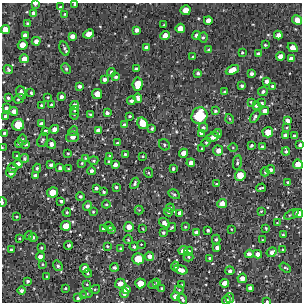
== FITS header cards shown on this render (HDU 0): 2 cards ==
NAXIS1  =                  300 / Width of image
NAXIS2  =                  300 / Height of image

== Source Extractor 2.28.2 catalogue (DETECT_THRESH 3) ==
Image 300 x 300 px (HDU 0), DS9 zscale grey, 1 PNG px = 1 image px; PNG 304 x 304 px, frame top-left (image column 1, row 300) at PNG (2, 3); each listed source drawn as its Kron ellipse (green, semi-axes under 4 px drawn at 4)
Background 2260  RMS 210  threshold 627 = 3 sigma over >= 5 px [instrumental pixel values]
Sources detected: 243; all 243 listed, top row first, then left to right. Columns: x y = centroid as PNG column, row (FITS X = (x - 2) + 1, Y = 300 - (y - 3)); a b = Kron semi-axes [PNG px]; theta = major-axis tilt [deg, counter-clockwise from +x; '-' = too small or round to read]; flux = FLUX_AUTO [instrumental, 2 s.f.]
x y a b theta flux
35 4 4 2 - 31000
75 4 3 3 - 21000
60 7 3 3 - 14000
186 10 5 5 - 150000
34 13 4 4 - 53000
65 14 3 2 - 11000
208 20 4 4 - 82000
297 20 5 4 - 120000
28 23 3 3 - 16000
164 25 3 2 - 10000
180 28 4 4 - 120000
5 29 5 4 - 120000
137 30 4 4 - 52000
89 34 5 4 - 110000
25 35 4 4 - 69000
196 35 4 4 - 46000
278 35 4 4 - 63000
72 36 4 4 - 66000
165 36 5 4 - 100000
203 37 5 4 - 21000
36 41 4 4 - 57000
23 45 5 5 - 130000
265 45 3 2 - 15000
146 47 4 3 - 31000
293 47 5 4 - 97000
64 48 7 5 -74 25000
209 50 4 3 - 25000
242 52 3 2 - 13000
258 54 4 4 - 48000
280 56 4 4 - 79000
193 57 3 3 - 16000
291 58 4 3 - 44000
24 59 4 4 - 100000
66 69 6 4 -63 21000
136 69 4 4 - 50000
8 70 5 4 - 20000
232 70 7 4 27 150000
111 72 4 4 - 23000
198 73 4 3 - 29000
251 74 3 3 - 37000
116 77 4 4 - 26000
104 79 4 3 - 40000
267 81 4 3 - 41000
138 84 7 5 84 230000
79 86 3 3 - 42000
242 86 4 3 - 29000
272 86 3 3 - 18000
263 91 5 4 - 33000
224 92 4 4 - 17000
21 93 7 4 -70 61000
31 93 3 3 - 17000
97 94 5 4 - 130000
48 97 2 2 - 11000
61 97 4 3 - 41000
8 98 3 3 - 23000
138 98 4 4 - 53000
19 99 5 3 - 19000
131 101 4 4 - 37000
251 102 4 3 - 20000
262 103 4 3 - 23000
41 105 3 3 - 17000
51 105 4 3 - 19000
75 105 4 4 - 78000
256 106 4 3 - 29000
6 108 3 3 - 33000
74 110 4 4 - 16000
14 111 4 4 - 72000
215 111 4 4 - 20000
265 111 4 4 - 76000
107 113 4 4 - 44000
74 114 5 4 - 17000
90 114 3 3 - 16000
5 116 3 3 - 37000
130 116 3 3 - 20000
200 116 8 8 - 670000
255 116 7 4 55 30000
230 119 5 3 - 12000
287 121 4 4 - 68000
142 123 6 5 - 210000
41 124 4 3 - 37000
18 125 6 6 - 290000
124 125 4 4 - 47000
287 127 4 3 - 13000
152 128 3 3 - 24000
203 128 5 4 - 32000
54 129 4 4 - 80000
98 130 4 4 - 55000
45 131 4 3 - 38000
73 131 5 4 - 20000
268 132 5 5 - 170000
4 133 3 3 - 23000
201 133 4 3 - 32000
218 133 4 4 - 30000
285 135 4 4 - 47000
294 136 3 3 - 23000
72 137 6 5 - 58000
213 137 6 4 24 75000
22 140 5 4 - 32000
43 140 7 5 68 24000
206 142 5 4 - 16000
19 143 4 4 - 20000
117 143 3 3 - 22000
26 144 3 3 - 23000
51 144 5 4 - 59000
164 145 6 5 - 25000
251 145 4 3 - 26000
300 145 4 3 - 32000
262 146 3 3 - 24000
233 147 5 3 - 12000
2 148 3 2 - 10000
202 149 3 3 - 15000
218 151 5 5 - 68000
286 151 4 4 - 27000
68 153 3 3 - 13000
183 153 4 4 - 96000
125 154 3 3 - 17000
17 156 3 3 - 17000
110 156 3 3 - 17000
143 156 4 3 - 12000
24 158 4 4 - 28000
85 158 4 3 - 11000
94 161 5 4 - 20000
109 161 4 4 - 14000
82 163 4 4 - 14000
191 163 4 4 - 71000
237 163 7 4 80 22000
18 164 4 4 - 79000
298 164 5 4 - 140000
51 165 3 3 - 34000
115 165 4 4 - 52000
13 168 5 5 - 28000
37 168 4 3 - 20000
60 168 4 3 - 33000
68 169 4 3 - 13000
173 169 3 3 - 19000
271 170 4 4 - 35000
91 171 4 4 - 44000
265 172 4 4 - 18000
11 173 5 4 - 51000
149 173 5 3 - 13000
240 175 5 5 - 200000
35 176 4 4 - 58000
288 182 4 3 - 15000
135 183 6 4 62 28000
217 184 4 3 - 19000
116 187 3 3 - 19000
96 188 3 3 - 30000
261 188 5 2 - 18000
52 192 5 5 - 180000
104 192 3 3 - 21000
174 194 6 4 -29 23000
80 196 4 4 - 26000
61 201 3 3 - 23000
2 202 5 2 - 24000
222 203 5 4 - 100000
106 204 4 3 - 16000
87 206 5 4 - 42000
170 208 4 4 - 29000
139 210 4 4 - 12000
261 211 3 3 - 13000
67 212 4 3 - 17000
93 212 3 2 - 14000
168 212 4 3 - 19000
180 213 4 4 - 56000
298 213 5 4 - 140000
291 215 8 3 27 22000
16 217 3 2 - 15000
164 223 6 4 -37 50000
277 223 4 2 - 9600
66 226 5 5 - 150000
109 226 5 4 - 28000
129 227 5 5 - 110000
185 227 3 2 - 12000
103 228 3 3 - 22000
172 228 5 2 - 20000
266 228 3 2 - 14000
112 229 4 3 - 18000
143 229 3 2 - 8600
231 229 2 2 - 8600
208 230 3 3 - 22000
163 233 3 3 - 20000
196 233 4 3 - 46000
283 235 4 3 - 25000
29 236 4 4 - 16000
33 237 4 3 - 21000
19 238 3 2 - 13000
216 239 5 4 - 23000
128 240 4 4 - 14000
262 240 4 2 - 8600
141 244 2 2 - 8000
69 245 4 4 - 31000
107 246 4 3 - 15000
134 247 4 4 - 23000
41 248 3 2 - 13000
217 248 4 3 - 47000
121 249 3 2 - 14000
11 250 3 3 - 22000
283 250 3 2 - 16000
183 251 4 4 - 82000
189 251 4 4 - 37000
272 252 5 4 - 50000
249 254 4 4 - 62000
258 254 4 4 - 71000
149 256 4 4 - 58000
40 257 4 4 - 78000
189 257 5 4 - 18000
209 258 4 3 - 14000
138 259 6 5 - 250000
42 264 3 2 - 13000
58 266 5 4 - 29000
175 266 4 3 - 23000
114 267 4 4 - 27000
285 267 6 3 -33 18000
85 268 4 4 - 99000
181 270 7 4 -16 81000
230 271 5 4 - 29000
87 273 4 3 - 17000
47 276 3 2 - 14000
242 278 5 4 - 83000
28 281 3 3 - 23000
157 282 3 2 - 12000
140 283 5 5 - 160000
224 283 4 4 - 100000
87 284 4 3 - 11000
120 284 5 5 - 94000
154 285 5 3 - 13000
182 285 3 3 - 12000
66 288 3 3 - 17000
250 288 4 4 - 57000
95 289 5 3 - 12000
126 289 4 4 - 67000
162 289 3 3 - 18000
179 290 4 4 - 14000
21 291 4 4 - 36000
124 293 5 4 - 53000
87 294 6 3 8 16000
83 296 4 3 - 14000
175 296 4 4 - 76000
78 298 3 3 - 23000
230 298 5 4 - 19000
182 299 6 3 -55 25000
226 300 4 3 - 40000
267 301 3 3 - 13000
At the frame edge (FLAGS 8, measured only in part): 10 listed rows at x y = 35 4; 75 4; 5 29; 300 145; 2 148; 298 164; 2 202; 298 213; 226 300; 267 301